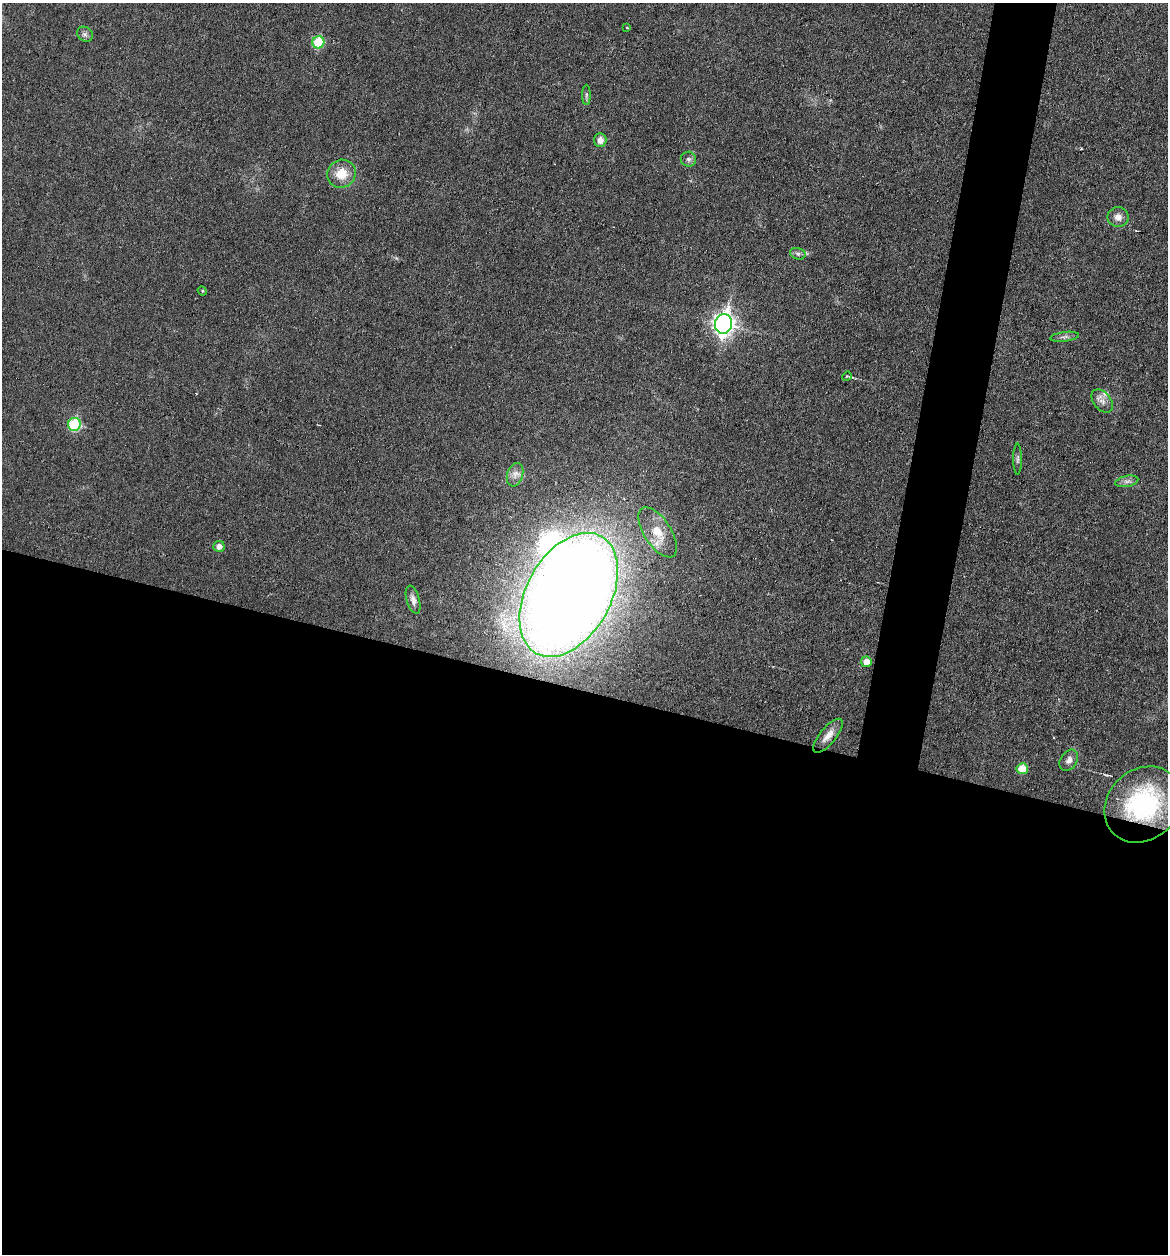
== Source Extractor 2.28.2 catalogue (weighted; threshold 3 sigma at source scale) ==
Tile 14 of 4 x 4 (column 2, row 4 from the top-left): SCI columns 1285-2450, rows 2-1253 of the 5027 x 5007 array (HDU 1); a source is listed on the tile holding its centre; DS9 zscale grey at full resolution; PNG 1170 x 1256 px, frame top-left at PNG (2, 3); each listed source drawn as its Kron ellipse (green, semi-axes under 4 px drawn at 4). Shown black and unused: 48% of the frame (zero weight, under 3 of 6 exposures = <1% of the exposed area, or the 3 px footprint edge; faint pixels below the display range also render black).
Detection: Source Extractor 2.28.2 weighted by HDU 2 'WHT'; one run over the whole footprint, this tile lists its part. Background 0.0454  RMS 0.0044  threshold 0.0179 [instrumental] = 3 sigma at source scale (4.09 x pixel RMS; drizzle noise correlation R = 1.36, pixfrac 0.8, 0.05/0.05 arcsec/px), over >= 5 px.
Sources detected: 30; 1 inside a brighter object's white glare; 1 cosmic-ray / hot-pixel residue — neither listed nor drawn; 1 inside a brighter listed object's ellipse — not listed separately; the other 27 listed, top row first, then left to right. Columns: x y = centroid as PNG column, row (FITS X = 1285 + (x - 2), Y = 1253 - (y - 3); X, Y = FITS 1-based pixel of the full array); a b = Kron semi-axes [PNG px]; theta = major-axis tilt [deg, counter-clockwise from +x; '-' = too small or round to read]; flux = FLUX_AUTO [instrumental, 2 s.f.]
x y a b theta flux
627 28 3 2 - 0.34
85 34 8 7 - 1.3
318 42 6 6 - 20
586 95 10 4 90 0.9
600 140 7 6 - 2.9
688 159 8 7 - 1.4
341 174 14 13 - 7.9
1118 217 10 10 - 2.9
798 254 8 5 -17 1.2
202 291 5 4 - 0.42
723 324 10 8 79 250
1065 337 15 4 7 1.4
847 376 5 4 - 0.43
1102 401 13 8 -50 2.6
74 424 6 6 - 29
1018 459 15 4 90 1.1
515 475 12 8 72 2.7
1127 481 12 5 11 1.7
658 532 28 13 -57 9.2
219 546 6 5 - 2.3
569 595 67 42 61 960
413 600 14 6 -73 2.1
866 662 5 5 - 3.7
828 736 21 8 50 4
1069 760 11 8 57 2.1
1022 769 5 5 - 7.8
1143 804 42 35 41 60
Overlapping masked pixels (flux is a lower limit): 1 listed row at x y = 1143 804